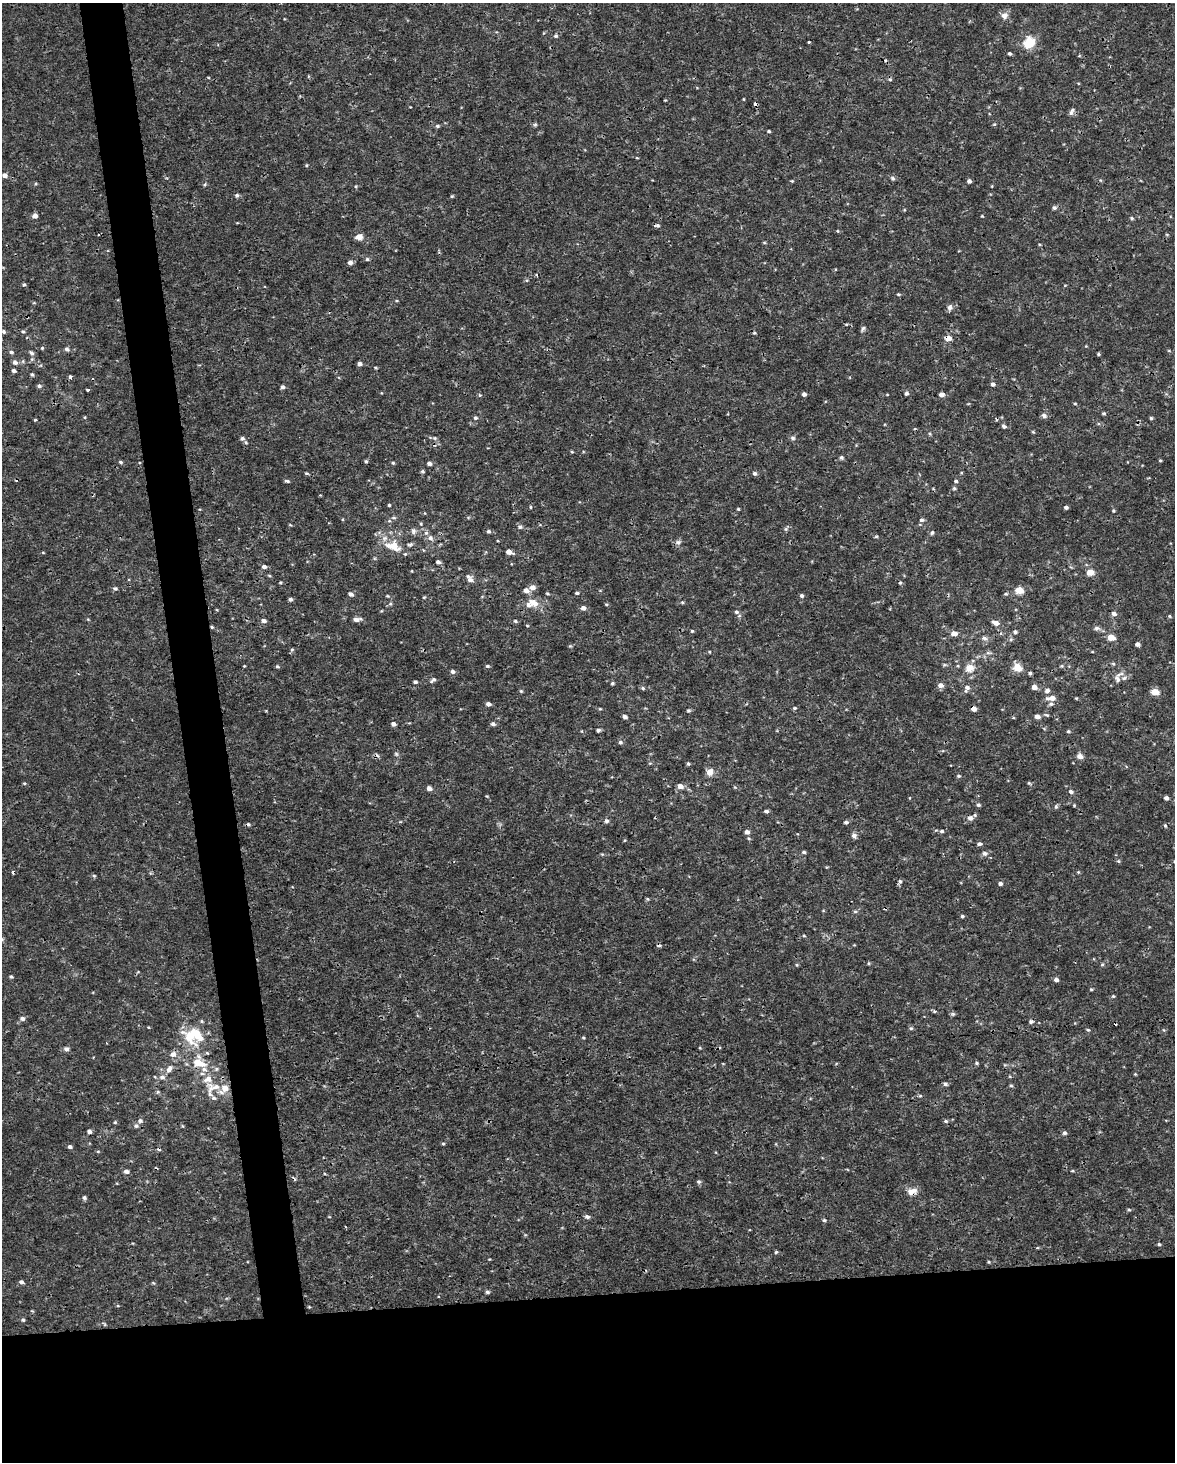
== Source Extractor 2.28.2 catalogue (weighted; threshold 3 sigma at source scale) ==
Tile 11 of 4 x 3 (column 3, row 3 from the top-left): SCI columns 2348-3520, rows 59-1518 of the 4694 x 4454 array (HDU 1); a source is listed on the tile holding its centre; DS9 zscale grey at full resolution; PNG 1177 x 1464 px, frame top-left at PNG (2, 3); no overlay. Shown black and unused: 15% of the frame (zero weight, under 3 of 4 exposures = <1% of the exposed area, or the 3 px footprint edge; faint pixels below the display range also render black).
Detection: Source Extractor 2.28.2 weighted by HDU 2 'WHT'; one run over the whole footprint, this tile lists its part. Background 5.86e-04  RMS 8.8e-04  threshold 0.00397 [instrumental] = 3 sigma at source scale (4.5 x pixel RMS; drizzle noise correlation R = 1.50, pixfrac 1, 0.0396/0.0396 arcsec/px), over >= 5 px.
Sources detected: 322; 16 cosmic-ray / hot-pixel residue — not listed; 17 inside a brighter listed object's ellipse — not listed separately; the other 289 listed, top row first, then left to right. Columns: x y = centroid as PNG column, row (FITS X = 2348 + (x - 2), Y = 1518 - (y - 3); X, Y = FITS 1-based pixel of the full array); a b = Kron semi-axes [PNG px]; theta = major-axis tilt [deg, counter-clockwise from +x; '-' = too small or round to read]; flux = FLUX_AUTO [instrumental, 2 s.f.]
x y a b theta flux
1004 15 10 9 - 0.49
556 36 6 5 - 0.17
809 42 3 2 - 0.087
1029 42 14 11 49 1.9
1009 53 4 3 - 0.16
743 99 4 3 - 0.068
755 104 4 4 - 0.49
1071 113 7 6 - 0.24
994 124 5 4 - 0.1
535 125 6 4 19 0.13
437 126 5 4 - 0.16
769 131 3 3 - 0.13
637 158 5 3 - 0.071
306 165 4 4 - 0.09
4 175 5 5 - 0.43
893 178 6 5 - 0.18
792 181 4 4 - 0.092
969 181 4 4 - 0.3
36 184 4 4 - 0.1
205 185 5 4 - 0.11
356 186 4 3 - 0.091
237 195 5 5 - 0.18
452 196 4 3 - 0.1
1054 208 5 5 - 0.2
35 216 5 5 - 0.42
982 216 4 3 - 0.075
1132 218 5 4 - 0.13
237 223 4 3 - 0.067
657 225 7 4 4 0.18
837 231 4 4 - 0.082
359 237 7 6 - 0.62
764 243 5 3 - 0.089
1039 244 4 3 - 0.076
367 259 5 4 - 0.16
350 262 5 5 - 0.4
536 275 4 3 - 0.12
24 284 5 4 - 0.12
898 294 5 4 - 0.11
950 307 8 7 - 0.32
863 329 8 4 58 0.19
23 331 6 5 - 0.14
4 332 5 4 - 0.16
948 338 5 5 - 0.87
42 348 5 4 - 0.095
67 349 6 5 - 0.25
1169 351 5 3 - 0.08
11 352 5 4 - 0.18
31 353 7 5 -40 0.2
1098 354 4 3 - 0.11
32 359 5 5 - 0.13
15 362 6 5 - 0.33
359 364 4 4 - 0.38
375 367 5 3 - 0.087
14 370 4 4 - 0.24
32 374 6 4 -61 0.13
70 377 4 3 - 0.2
993 384 5 4 - 0.29
39 386 5 5 - 0.18
282 387 5 4 - 0.23
87 390 3 3 - 0.27
906 393 5 4 - 0.21
804 394 4 4 - 0.27
941 394 5 4 - 0.43
480 395 5 5 - 0.11
1075 403 5 3 - 0.093
1104 413 5 4 - 0.13
1044 416 7 5 -25 0.25
85 417 4 3 - 0.081
475 418 5 5 - 0.17
1151 418 4 4 - 0.13
35 420 4 3 - 0.084
1004 426 5 4 - 0.24
1033 432 5 3 - 0.089
930 434 5 4 - 0.12
242 438 7 6 - 0.26
435 438 6 5 - 0.16
793 438 7 6 - 0.2
572 452 4 4 - 0.095
841 457 5 5 - 0.19
1160 460 4 3 - 0.1
366 461 5 4 - 0.12
120 462 5 4 - 0.14
393 463 4 4 - 0.11
429 463 5 4 - 0.27
422 471 4 4 - 0.14
307 473 5 3 - 0.11
754 473 5 5 - 0.21
287 481 6 3 -15 0.15
956 481 5 5 - 0.16
954 488 5 5 - 0.14
389 505 3 3 - 0.1
530 507 4 3 - 0.086
1066 507 4 3 - 0.22
738 509 3 3 - 0.1
1113 511 5 4 - 0.12
394 518 8 4 7 0.18
343 519 4 3 - 0.075
922 520 6 5 - 0.21
421 524 4 4 - 0.095
520 527 7 6 - 0.23
786 529 6 5 - 0.17
413 531 8 7 - 0.29
488 531 5 4 - 0.17
932 533 5 5 - 0.18
430 538 8 7 - 0.33
678 542 9 7 16 0.27
393 546 23 14 -17 2
509 552 6 4 -19 0.56
438 562 4 4 - 0.27
264 567 6 5 - 0.26
1090 572 6 5 - 1.1
269 575 5 3 - 0.094
470 580 9 7 68 0.36
280 582 4 3 - 0.085
900 582 4 3 - 0.24
532 587 6 5 - 0.58
115 588 5 5 - 0.17
526 590 6 5 - 0.43
1019 590 5 4 - 2.1
547 593 5 3 - 0.1
577 593 5 4 - 0.15
351 594 6 4 -30 0.31
1006 594 6 4 19 0.12
802 595 5 5 - 0.19
387 596 5 4 - 0.089
424 597 4 4 - 0.093
290 599 5 4 - 0.2
682 602 5 4 - 0.12
534 603 16 9 -34 0.93
390 604 5 5 - 0.14
606 604 4 4 - 0.097
583 608 5 5 - 0.38
736 612 5 5 - 0.19
1114 614 6 6 - 0.31
1169 616 4 4 - 0.099
88 619 4 4 - 0.084
356 620 9 6 -6 0.33
264 621 6 5 - 0.32
515 621 6 4 -18 0.15
996 623 7 5 -21 0.53
527 626 4 3 - 0.075
212 627 4 4 - 0.1
1097 628 8 6 -2 0.26
692 631 4 4 - 0.11
1015 632 6 5 - 0.22
954 633 7 5 2 0.56
1111 637 5 4 - 1.3
984 638 8 6 -21 0.29
1011 639 5 3 - 0.13
1137 644 5 4 - 0.25
570 646 5 5 - 0.1
292 650 6 4 68 0.13
709 652 4 3 - 0.085
1092 652 4 3 - 0.062
988 653 8 4 -8 0.18
1113 664 5 4 - 0.12
944 665 6 4 18 0.11
244 666 4 3 - 0.071
277 666 6 4 -1 0.13
487 666 5 4 - 0.15
969 668 12 10 13 0.9
1017 668 7 6 - 1.5
453 672 5 5 - 0.26
1030 673 4 3 - 0.14
1118 678 18 9 61 0.61
433 680 8 4 36 0.22
415 682 5 4 - 0.17
612 683 5 4 - 0.12
940 685 7 5 -19 0.42
1034 687 5 5 - 0.51
643 688 5 5 - 0.15
967 688 10 6 72 0.39
1047 690 6 5 - 0.29
521 691 5 5 - 0.11
1155 692 5 4 - 1.7
1051 698 9 5 3 0.7
1076 698 4 4 - 0.077
488 704 5 4 - 0.33
1051 704 6 5 - 0.19
795 708 5 3 - 0.13
600 709 4 4 - 0.084
973 709 4 4 - 0.53
688 711 5 4 - 0.15
1046 715 6 4 -20 0.13
1037 716 5 4 - 0.44
625 717 4 4 - 0.28
393 724 5 4 - 0.32
493 724 6 5 - 0.22
598 730 4 4 - 0.21
1068 731 5 4 - 0.13
620 742 6 5 - 0.19
396 754 6 5 - 0.15
1080 756 8 7 - 0.36
650 763 6 3 17 0.09
688 764 4 4 - 0.14
710 772 10 9 - 0.55
959 776 5 4 - 0.13
24 783 5 3 - 0.095
1029 783 5 4 - 0.11
680 786 6 4 -19 0.62
429 788 5 4 - 0.46
1071 791 6 5 - 0.24
487 796 4 4 - 0.076
1166 798 4 4 - 0.31
978 805 5 5 - 0.16
1074 805 4 4 - 0.085
1056 806 6 5 - 0.15
766 811 4 3 - 0.23
970 818 7 6 - 0.37
606 821 6 6 - 0.21
846 822 5 4 - 0.19
1165 826 5 4 - 0.12
942 831 5 4 - 0.19
747 832 5 5 - 0.33
854 835 7 6 - 0.3
749 839 5 3 - 0.091
979 844 5 4 - 0.22
804 852 5 4 - 0.16
985 853 7 6 - 0.3
1119 861 5 3 - 0.1
1078 872 4 4 - 0.094
94 876 5 4 - 0.12
900 881 6 5 - 0.18
1000 883 5 4 - 0.24
647 899 5 4 - 0.11
855 911 6 4 0 0.13
962 916 4 4 - 0.15
804 936 5 5 - 0.13
869 963 5 3 - 0.093
1102 964 5 4 - 0.12
797 965 5 4 - 0.099
11 977 5 4 - 0.12
1056 980 5 4 - 0.31
1091 989 4 4 - 0.096
1113 996 4 4 - 0.1
934 1011 5 4 - 0.12
953 1014 6 5 - 0.15
22 1019 6 5 - 0.26
1031 1022 6 5 - 0.2
911 1028 5 5 - 0.13
1088 1030 4 4 - 0.12
193 1035 26 22 -4 3.9
583 1038 4 3 - 0.089
66 1049 6 5 - 0.31
173 1054 8 7 - 0.48
199 1063 16 8 -20 1.6
976 1063 5 4 - 0.12
723 1064 5 3 - 0.061
1005 1065 5 4 - 0.099
169 1069 10 6 59 0.48
216 1069 6 5 - 0.17
202 1074 7 4 -8 0.19
1135 1074 4 3 - 0.08
162 1077 8 7 - 0.34
945 1084 5 5 - 0.21
1011 1085 5 4 - 0.11
216 1087 23 9 -18 1.2
158 1092 5 4 - 0.12
920 1096 6 4 0 0.11
214 1098 7 6 - 0.21
140 1121 6 6 - 0.24
946 1121 6 5 - 0.15
115 1122 4 4 - 0.11
136 1126 6 5 - 0.21
89 1131 5 4 - 0.29
1064 1133 5 5 - 0.21
443 1144 4 4 - 0.1
70 1147 5 4 - 0.21
98 1151 5 3 - 0.092
126 1171 6 5 - 0.34
1072 1171 5 3 - 0.077
698 1182 6 5 - 0.16
912 1191 14 9 11 0.68
84 1198 5 5 - 0.18
1129 1210 5 4 - 0.12
587 1217 6 5 - 0.26
824 1220 5 4 - 0.14
346 1227 3 2 - 0.064
1159 1244 4 4 - 0.12
776 1252 4 4 - 0.12
489 1259 4 3 - 0.065
989 1262 4 4 - 0.093
21 1282 5 4 - 0.24
153 1283 6 3 -19 0.092
487 1292 4 4 - 0.21
118 1306 5 3 - 0.083
309 1307 5 3 - 0.075
23 1320 5 4 - 0.14
104 1324 8 3 -38 0.12
Overlapping masked pixels (flux is a lower limit): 7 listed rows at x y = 755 104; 657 225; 948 338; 1004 426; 212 627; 973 709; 912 1191